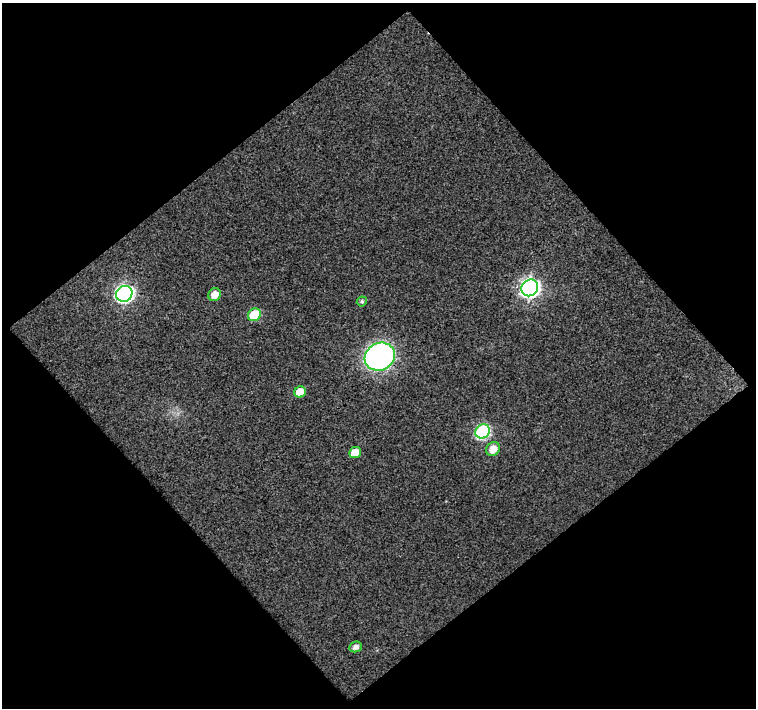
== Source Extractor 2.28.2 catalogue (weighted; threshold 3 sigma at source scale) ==
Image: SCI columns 1-754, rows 24-729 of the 754 x 750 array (HDU 1 of 3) = the unmasked area's bounding box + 8 px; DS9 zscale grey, full resolution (1 PNG px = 1 image px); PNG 758 x 710 px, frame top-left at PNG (2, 3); each listed source drawn as its Kron ellipse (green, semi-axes under 4 px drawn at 4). Shown black and unused: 52% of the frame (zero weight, under 3 of 4 exposures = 2% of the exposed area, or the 3 px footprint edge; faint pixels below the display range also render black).
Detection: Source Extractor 2.28.2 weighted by HDU 2 'WHT'. Background 0.0751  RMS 0.019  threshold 0.084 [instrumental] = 3 sigma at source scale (4.5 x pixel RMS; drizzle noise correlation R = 1.50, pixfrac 1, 0.0396/0.0396 arcsec/px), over >= 5 px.
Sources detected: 11; all 11 listed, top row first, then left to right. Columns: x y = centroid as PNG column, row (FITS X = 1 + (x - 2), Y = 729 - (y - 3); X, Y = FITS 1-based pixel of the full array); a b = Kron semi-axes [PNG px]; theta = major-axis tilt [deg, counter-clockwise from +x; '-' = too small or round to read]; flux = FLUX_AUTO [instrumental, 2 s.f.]
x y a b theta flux
530 288 9 8 - 860
124 294 8 7 - 620
215 295 7 6 - 17
362 301 5 4 - 3.6
254 315 7 6 - 68
380 357 16 13 27 430
300 392 6 5 - 29
483 431 8 6 39 280
493 449 7 6 - 20
355 453 6 5 - 27
355 647 6 5 - 8.9
Overlapping masked pixels (flux is a lower limit): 1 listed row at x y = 380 357